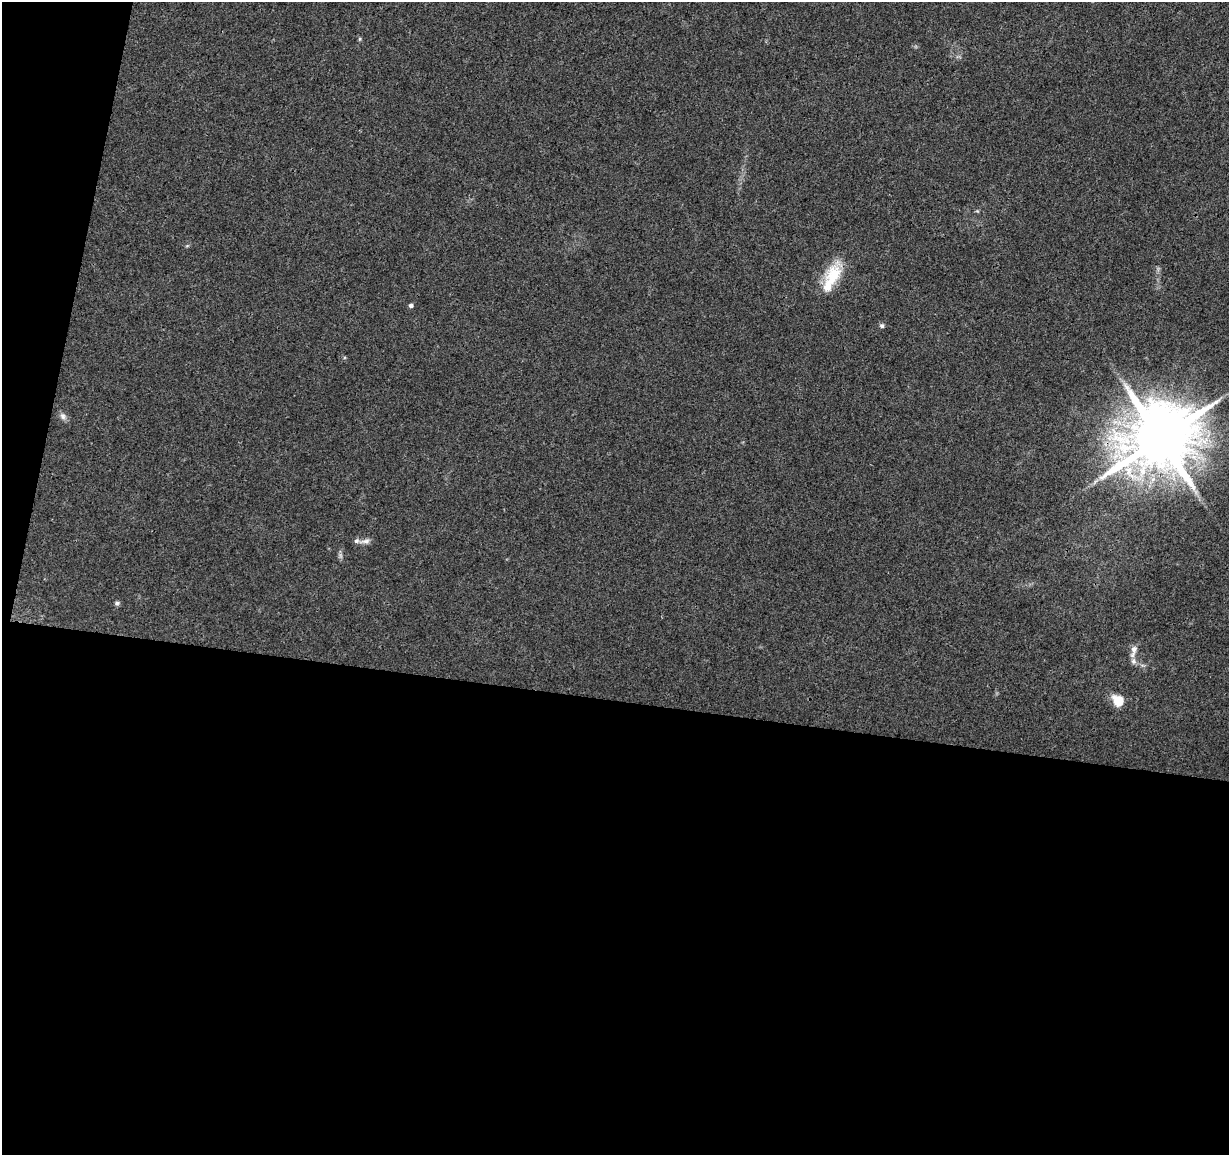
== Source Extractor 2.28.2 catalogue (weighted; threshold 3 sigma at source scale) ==
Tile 13 of 4 x 4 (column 1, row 4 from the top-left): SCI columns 10-1236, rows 285-1437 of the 4918 x 5121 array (HDU 1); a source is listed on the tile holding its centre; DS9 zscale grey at full resolution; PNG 1231 x 1157 px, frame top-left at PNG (2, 2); no overlay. Shown black and unused: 42% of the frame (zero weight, under 3 of 4 exposures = <1% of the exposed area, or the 3 px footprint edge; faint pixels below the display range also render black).
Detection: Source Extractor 2.28.2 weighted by HDU 2 'WHT'; one run over the whole footprint, this tile lists its part. Background 0.0277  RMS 0.0038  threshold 0.0169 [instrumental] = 3 sigma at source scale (4.5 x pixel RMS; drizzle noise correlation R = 1.50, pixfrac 1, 0.0396/0.0396 arcsec/px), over >= 5 px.
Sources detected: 13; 2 inside a brighter listed object's ellipse — not listed separately; the other 11 listed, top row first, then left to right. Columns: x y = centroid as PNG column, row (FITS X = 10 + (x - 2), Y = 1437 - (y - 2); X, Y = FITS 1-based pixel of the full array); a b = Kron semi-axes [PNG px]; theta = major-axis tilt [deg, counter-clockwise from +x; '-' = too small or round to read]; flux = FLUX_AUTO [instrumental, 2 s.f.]
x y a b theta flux
360 39 6 4 89 0.46
833 276 36 19 70 13
411 306 5 4 - 1.1
882 326 6 6 - 0.77
63 416 10 8 -49 1.6
1160 438 20 17 37 4000
1095 481 12 3 45 1.2
365 541 18 7 5 2.1
117 603 7 5 18 0.85
1134 649 13 8 74 2.3
1118 701 11 9 -44 8.3
Overlapping masked pixels (flux is a lower limit): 1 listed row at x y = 1160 438